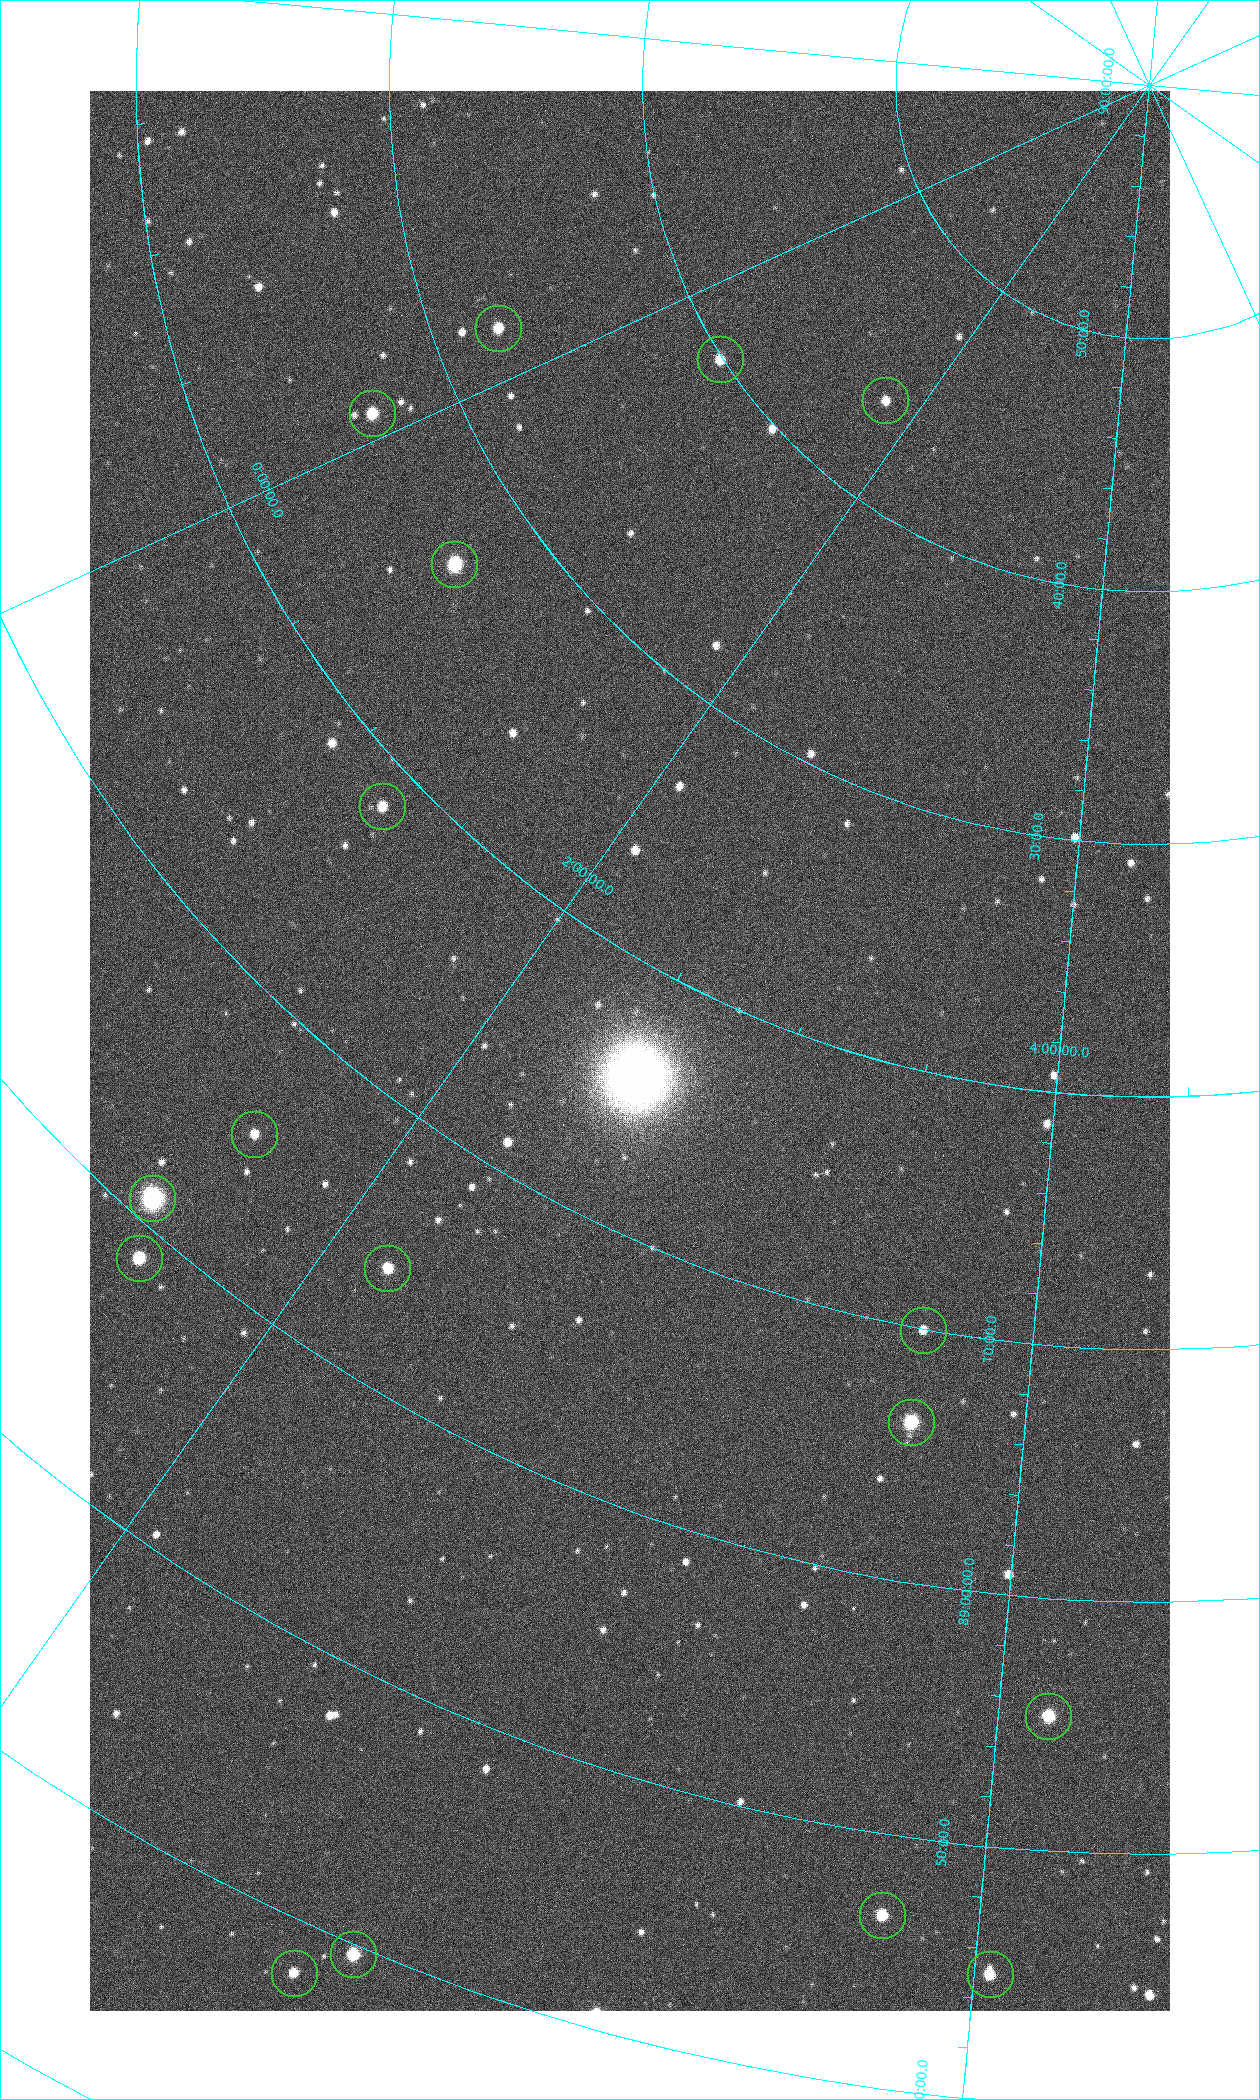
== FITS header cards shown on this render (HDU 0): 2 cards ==
NAXIS1  =                 1080 / length of data axis 1
NAXIS2  =                 1920 / length of data axis 2

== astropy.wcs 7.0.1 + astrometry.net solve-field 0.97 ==
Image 1080 x 1920 px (HDU 0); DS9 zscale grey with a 90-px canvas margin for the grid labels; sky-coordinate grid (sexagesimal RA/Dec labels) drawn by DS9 from the SOLVED WCS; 17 Tycho-2 reference stars matched to detected sources circled (green)
Header WCS: none
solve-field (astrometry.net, Tycho-2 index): SOLVED blind (the file carries no WCS)
Solved WCS: RA---TAN-SIP/DEC--TAN-SIP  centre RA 02:28:10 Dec +89:17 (37.04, +89.28 deg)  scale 2.37 arcsec/px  FOV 42.7' x 76.0'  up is -28 deg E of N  parity flipped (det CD > 0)
(file carries no celestial WCS; the grid is the blind solution)
Tycho-2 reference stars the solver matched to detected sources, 17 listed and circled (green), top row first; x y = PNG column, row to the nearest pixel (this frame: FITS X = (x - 90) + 1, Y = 1920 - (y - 91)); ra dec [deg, ICRS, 3 dp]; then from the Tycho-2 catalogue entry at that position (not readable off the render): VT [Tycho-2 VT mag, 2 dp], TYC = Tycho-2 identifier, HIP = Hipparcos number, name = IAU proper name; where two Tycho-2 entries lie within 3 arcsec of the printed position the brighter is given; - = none
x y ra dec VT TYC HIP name
498 328 355.808 +89.543 10.14 4662-135-1 - -
720 359 7.906 +89.665 10.51 4627-6-1 - -
885 400 25.399 +89.729 11.04 4627-64-1 - -
372 413 358.236 +89.445 9.52 4662-45-1 - -
454 564 9.931 +89.444 8.22 4627-49-1 3128 -
382 806 18.559 +89.307 10.52 4627-75-1 - -
254 1134 24.867 +89.092 10.76 4627-125-1 - -
152 1198 23.461 +89.016 6.47 4627-259-1 7283 -
139 1258 24.587 +88.980 9.00 4627-86-1 - -
387 1268 32.549 +89.073 9.84 4628-149-1 - -
923 1330 55.017 +89.166 11.19 4628-70-1 - -
911 1422 55.225 +89.105 8.15 4628-68-1 17195 -
1048 1716 61.773 +88.923 8.88 4629-92-1 - -
882 1915 57.015 +88.780 9.32 4628-84-1 - -
353 1954 42.246 +88.661 8.90 4628-20-1 - -
294 1973 40.943 +88.634 10.89 4628-71-1 - -
990 1974 60.479 +88.750 9.70 4629-3-1 - -